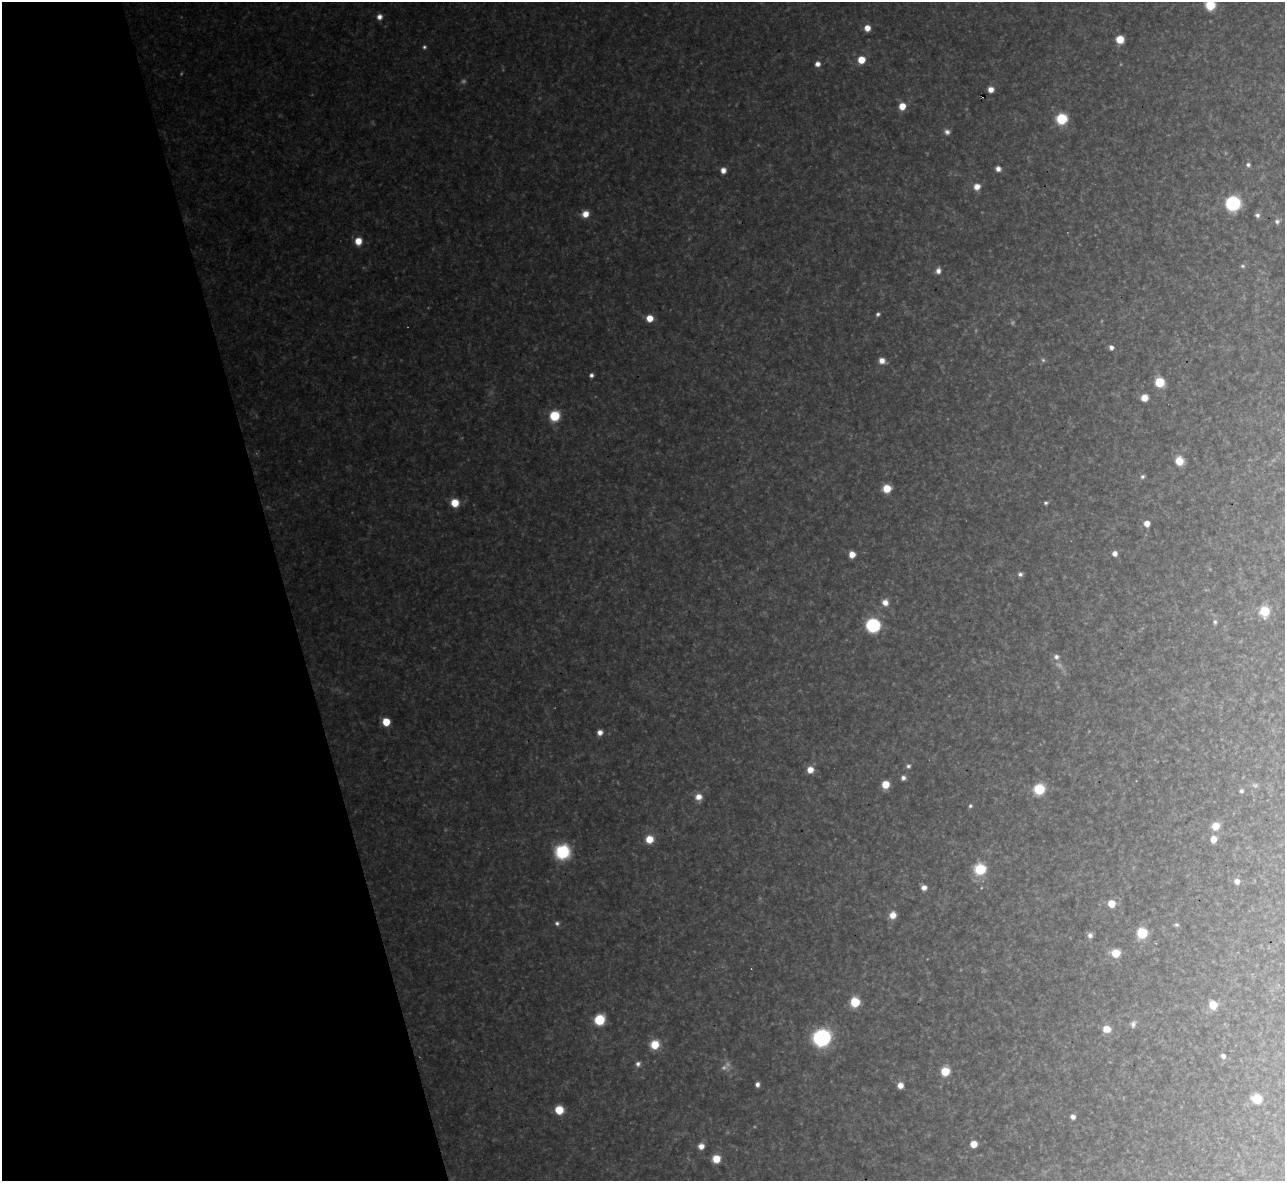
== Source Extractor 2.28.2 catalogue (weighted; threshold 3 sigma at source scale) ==
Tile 5 of 4 x 4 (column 1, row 2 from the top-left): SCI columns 1-1283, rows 2499-3677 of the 5133 x 5115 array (HDU 1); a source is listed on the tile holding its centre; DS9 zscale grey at full resolution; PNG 1287 x 1183 px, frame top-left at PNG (2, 2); no overlay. Shown black and unused: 22% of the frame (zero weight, under 3 of 4 exposures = <1% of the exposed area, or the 3 px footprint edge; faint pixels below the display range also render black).
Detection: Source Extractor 2.28.2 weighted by HDU 2 'WHT'; one run over the whole footprint, this tile lists its part. Background 0.334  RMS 0.02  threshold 0.0884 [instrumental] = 3 sigma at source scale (4.5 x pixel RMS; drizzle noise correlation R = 1.50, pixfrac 1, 0.05/0.05 arcsec/px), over >= 5 px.
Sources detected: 91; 5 too faint to see at this stretch — not listed; the other 86 listed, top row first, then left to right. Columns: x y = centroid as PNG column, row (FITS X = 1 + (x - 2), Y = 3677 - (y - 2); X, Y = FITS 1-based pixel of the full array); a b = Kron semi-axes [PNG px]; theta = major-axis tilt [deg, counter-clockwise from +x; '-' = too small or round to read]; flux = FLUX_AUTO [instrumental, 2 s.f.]
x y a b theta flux
1210 5 7 7 - 69
379 17 7 6 - 10
867 28 6 6 - 18
1120 39 6 6 - 31
424 47 5 5 - 3.6
861 60 6 6 - 33
817 64 5 5 - 10
991 89 6 5 - 16
902 106 6 6 - 28
1062 119 7 7 - 110
947 132 7 7 - 7.1
1248 165 6 5 - 4.5
998 169 5 5 - 9.9
723 170 6 5 - 13
977 187 7 6 - 17
1233 203 9 8 - 220
585 214 7 7 - 20
1257 215 6 6 - 6
1277 221 7 6 - 5.1
358 241 8 7 - 24
1243 266 6 5 - 3.3
938 271 7 6 - 8.9
878 314 5 5 - 4.3
650 318 6 6 - 26
1111 347 5 4 - 7.6
882 361 7 6 - 13
591 375 4 4 - 5.6
1160 382 6 6 - 80
1144 398 6 6 - 23
554 416 7 7 - 81
1179 461 7 6 - 40
1142 476 6 5 - 4.3
887 488 6 6 - 39
455 503 7 6 - 41
1046 503 5 4 - 3.7
1147 523 6 6 - 14
852 554 6 5 - 19
1115 554 6 6 - 9.9
1020 574 6 6 - 5.9
885 602 8 7 - 14
1265 611 7 7 - 65
1215 622 6 5 - 4.4
873 625 8 7 - 250
1056 657 7 7 - 7.7
386 722 6 5 - 42
600 732 6 5 - 12
908 766 5 5 - 4.4
810 770 7 7 - 19
903 778 5 5 - 7
885 784 6 5 - 40
1039 789 7 7 - 85
1241 791 5 5 - 4.5
698 797 8 7 - 17
970 806 5 5 - 3.6
1215 826 7 7 - 30
649 839 7 7 - 31
1213 839 6 6 - 21
562 852 16 16 - 83
980 869 9 9 - 75
1237 881 6 5 - 12
924 887 6 6 - 11
1111 904 6 6 - 33
892 915 7 7 - 19
557 923 6 5 - 4.9
1176 925 6 5 - 3.7
1142 933 7 6 - 87
1090 935 7 6 - 7.4
1115 953 7 6 - 42
855 1002 6 6 - 93
1213 1005 6 5 - 57
599 1020 7 6 - 100
1133 1024 9 7 72 6.9
1107 1029 8 7 - 23
822 1038 11 10 - 320
655 1045 8 7 - 44
1223 1056 5 5 - 7
638 1064 7 6 - 6.9
945 1071 6 6 - 53
757 1084 5 4 - 7.3
900 1085 6 5 - 16
1257 1099 7 6 - 70
559 1110 6 6 - 56
1073 1117 5 5 - 8.2
974 1144 5 5 - 27
701 1146 6 6 - 14
716 1159 6 6 - 36
Isophote crosses this tile's border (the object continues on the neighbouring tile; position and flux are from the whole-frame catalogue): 1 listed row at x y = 1210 5